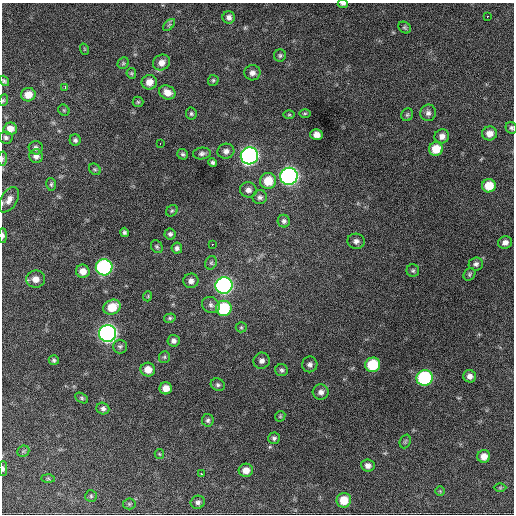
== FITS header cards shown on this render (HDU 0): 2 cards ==
NAXIS1  =                  512 / Axis length
NAXIS2  =                  512 / Axis length

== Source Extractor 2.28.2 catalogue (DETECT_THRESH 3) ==
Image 512 x 512 px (HDU 0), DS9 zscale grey, 1 PNG px = 1 image px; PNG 516 x 516 px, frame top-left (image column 1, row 512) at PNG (2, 3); each listed source drawn as its Kron ellipse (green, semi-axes under 4 px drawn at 4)
Background 771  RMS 28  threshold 82.8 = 3 sigma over >= 5 px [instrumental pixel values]
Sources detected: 110; all 110 listed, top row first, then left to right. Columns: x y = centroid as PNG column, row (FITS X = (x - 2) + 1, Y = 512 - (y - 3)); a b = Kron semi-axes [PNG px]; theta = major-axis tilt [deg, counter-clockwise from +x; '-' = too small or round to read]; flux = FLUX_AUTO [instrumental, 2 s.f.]
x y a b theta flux
343 4 5 3 - 3600
487 16 3 2 - 2200
229 17 6 6 - 6600
169 25 7 4 45 3100
405 27 7 5 -37 3100
84 49 6 3 -71 1800
280 55 6 6 - 3700
123 63 6 5 - 2900
161 63 9 7 28 12000
131 73 5 4 - 2600
252 73 8 7 - 7800
213 80 5 5 - 3000
4 81 5 4 - 3100
149 82 7 7 - 16000
65 87 4 3 - 5000
167 92 8 6 -24 16000
28 95 7 6 - 20000
3 100 6 4 69 2400
138 102 5 5 - 2600
64 110 6 5 - 2600
305 113 6 4 1 2400
428 113 8 8 - 7600
191 114 6 5 - 3100
289 115 6 4 0 2400
407 115 6 6 - 3400
511 128 6 5 - 3800
10 129 6 6 - 14000
489 133 7 7 - 14000
316 134 6 5 - 12000
442 136 7 7 - 10000
6 138 7 6 - 4200
75 140 5 5 - 4300
160 144 3 2 - 2400
36 148 7 6 - 5300
436 149 7 6 - 34000
226 151 8 7 - 9000
202 153 9 6 6 5500
183 154 5 5 - 3700
36 156 7 6 - 8100
249 156 9 8 - 760000
3 158 7 4 83 2700
213 163 4 4 - 3800
95 169 6 5 - 3000
289 176 9 8 - 780000
268 181 8 8 - 38000
51 184 6 5 - 3300
489 186 7 6 - 36000
248 190 8 7 - 8600
260 197 7 7 - 5700
9 200 14 8 60 12000
172 211 6 5 - 3100
284 221 6 6 - 5100
124 232 4 4 - 3700
170 234 5 5 - 4300
3 235 7 4 90 4700
356 241 9 7 -7 8000
505 242 7 6 - 9500
212 244 3 2 - 2400
157 247 7 5 -57 3500
177 248 5 5 - 4900
211 263 7 5 64 3700
476 264 7 6 - 5700
104 267 8 8 - 400000
83 271 7 6 - 15000
413 271 6 6 - 3800
469 274 7 5 56 3300
36 279 9 8 - 15000
191 281 7 7 - 8500
224 286 8 8 - 620000
148 296 5 3 - 1700
211 305 9 7 -29 7300
112 307 9 7 27 37000
224 308 8 7 - 110000
170 318 6 4 15 3000
241 327 5 5 - 2500
107 333 8 8 - 920000
173 341 6 6 - 6100
120 346 7 7 - 4500
164 357 6 5 - 3100
54 360 5 5 - 3700
262 361 8 8 - 8100
310 364 8 7 - 6500
373 365 7 7 - 80000
148 370 7 7 - 20000
282 370 6 6 - 4000
470 376 6 6 - 8500
425 378 8 8 - 230000
218 385 7 6 - 4400
166 388 6 6 - 15000
321 392 8 7 - 8300
82 398 7 4 -28 3400
103 409 6 5 - 5400
280 416 6 4 46 2400
208 420 6 6 - 4400
274 438 6 6 - 4700
405 441 7 5 69 3400
23 451 6 5 - 3000
159 454 5 4 - 2100
484 456 6 6 - 14000
368 466 6 6 - 8300
3 469 7 4 -90 3600
246 470 7 7 - 16000
202 474 3 2 - 4200
48 479 7 4 -1 2800
500 488 6 4 1 2400
440 491 5 5 - 2200
91 496 6 6 - 3200
344 500 7 7 - 33000
198 502 7 6 - 6200
129 504 6 5 - 3000
At the frame edge (FLAGS 8, measured only in part): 7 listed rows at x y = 343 4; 3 100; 511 128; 3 158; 9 200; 3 235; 3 469